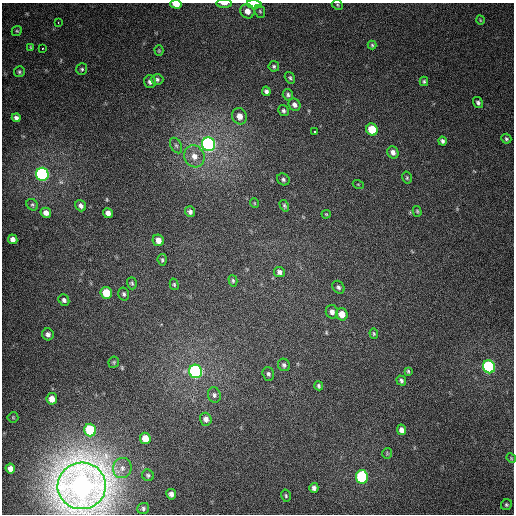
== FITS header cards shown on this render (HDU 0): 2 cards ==
NAXIS1  =                  512
NAXIS2  =                  512

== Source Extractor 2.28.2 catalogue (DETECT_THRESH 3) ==
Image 512 x 512 px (HDU 0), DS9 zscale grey, 1 PNG px = 1 image px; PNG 516 x 516 px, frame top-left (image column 1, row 512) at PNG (2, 3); each listed source drawn as its Kron ellipse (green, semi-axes under 4 px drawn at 4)
Background 360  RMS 8.5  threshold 25.5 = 3 sigma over >= 5 px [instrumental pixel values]
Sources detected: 90; all 90 listed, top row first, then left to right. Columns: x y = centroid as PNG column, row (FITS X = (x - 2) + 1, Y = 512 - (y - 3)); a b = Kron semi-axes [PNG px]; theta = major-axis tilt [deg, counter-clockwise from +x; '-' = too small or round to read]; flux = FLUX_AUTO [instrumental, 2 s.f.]
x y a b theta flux
176 4 6 4 -4 9100
224 4 7 3 0 2200
254 4 7 4 -3 9400
337 5 6 4 -25 780
247 11 7 7 - 4500
260 11 6 5 - 1000
480 20 4 3 - 450
58 22 3 2 - 2300
17 31 5 4 - 740
372 45 4 4 - 750
31 47 4 4 - 550
42 48 3 3 - 3300
159 51 5 4 - 630
274 66 5 5 - 960
82 69 6 5 - 1000
19 72 6 5 - 1000
290 78 6 4 -57 970
157 79 6 5 - 1300
424 81 5 3 - 850
150 82 6 6 - 1800
266 91 5 4 - 1500
288 95 6 5 - 1300
478 103 6 4 -56 1300
294 105 7 5 -56 2100
283 111 6 5 - 1200
239 116 8 7 - 4800
16 118 4 4 - 1700
372 129 6 5 - 19000
315 132 3 3 - 3300
506 139 5 4 - 980
442 141 4 3 - 1400
208 144 7 6 - 220000
176 145 8 5 -62 1400
393 152 6 5 - 2600
194 156 11 10 - 5800
42 174 6 6 - 150000
407 178 6 4 -78 870
283 179 6 5 - 1300
358 184 5 3 - 530
254 203 5 3 - 450
32 205 6 5 - 990
81 206 6 5 - 2200
284 206 6 4 -59 910
417 211 5 4 - 760
190 212 5 5 - 1700
46 213 5 5 - 2900
108 213 5 4 - 2800
326 214 4 4 - 620
13 239 5 4 - 2700
158 240 6 5 - 4500
162 260 6 4 -85 980
279 272 5 5 - 2000
233 281 6 4 -75 800
132 283 6 5 - 940
174 284 6 4 -75 790
338 287 7 5 -49 1400
106 293 6 5 - 14000
124 294 6 5 - 1200
64 300 6 5 - 1600
332 312 7 6 - 2600
342 314 6 5 - 6800
48 334 6 5 - 2400
374 334 5 4 - 760
114 362 6 5 - 830
284 365 6 5 - 1400
489 367 6 6 - 100000
195 371 7 6 - 150000
408 371 4 3 - 730
268 374 7 5 -71 1400
401 380 5 4 - 1200
319 386 4 3 - 970
214 395 8 6 -76 1600
52 399 5 5 - 5300
13 417 5 5 - 720
206 419 6 5 - 2800
90 430 6 6 - 37000
401 430 5 4 - 2800
145 438 6 5 - 8700
387 453 5 5 - 730
511 458 5 4 - 620
122 468 10 9 - 3900
10 469 5 4 - 3300
148 475 6 5 - 1100
362 477 7 6 - 71000
82 486 24 23 - 990000
314 488 5 4 - 1700
171 494 5 4 - 2700
286 496 6 4 -76 950
506 505 6 5 - 880
143 508 6 5 - 1300
At the frame edge (FLAGS 8, measured only in part): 4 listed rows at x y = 176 4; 224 4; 254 4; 82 486